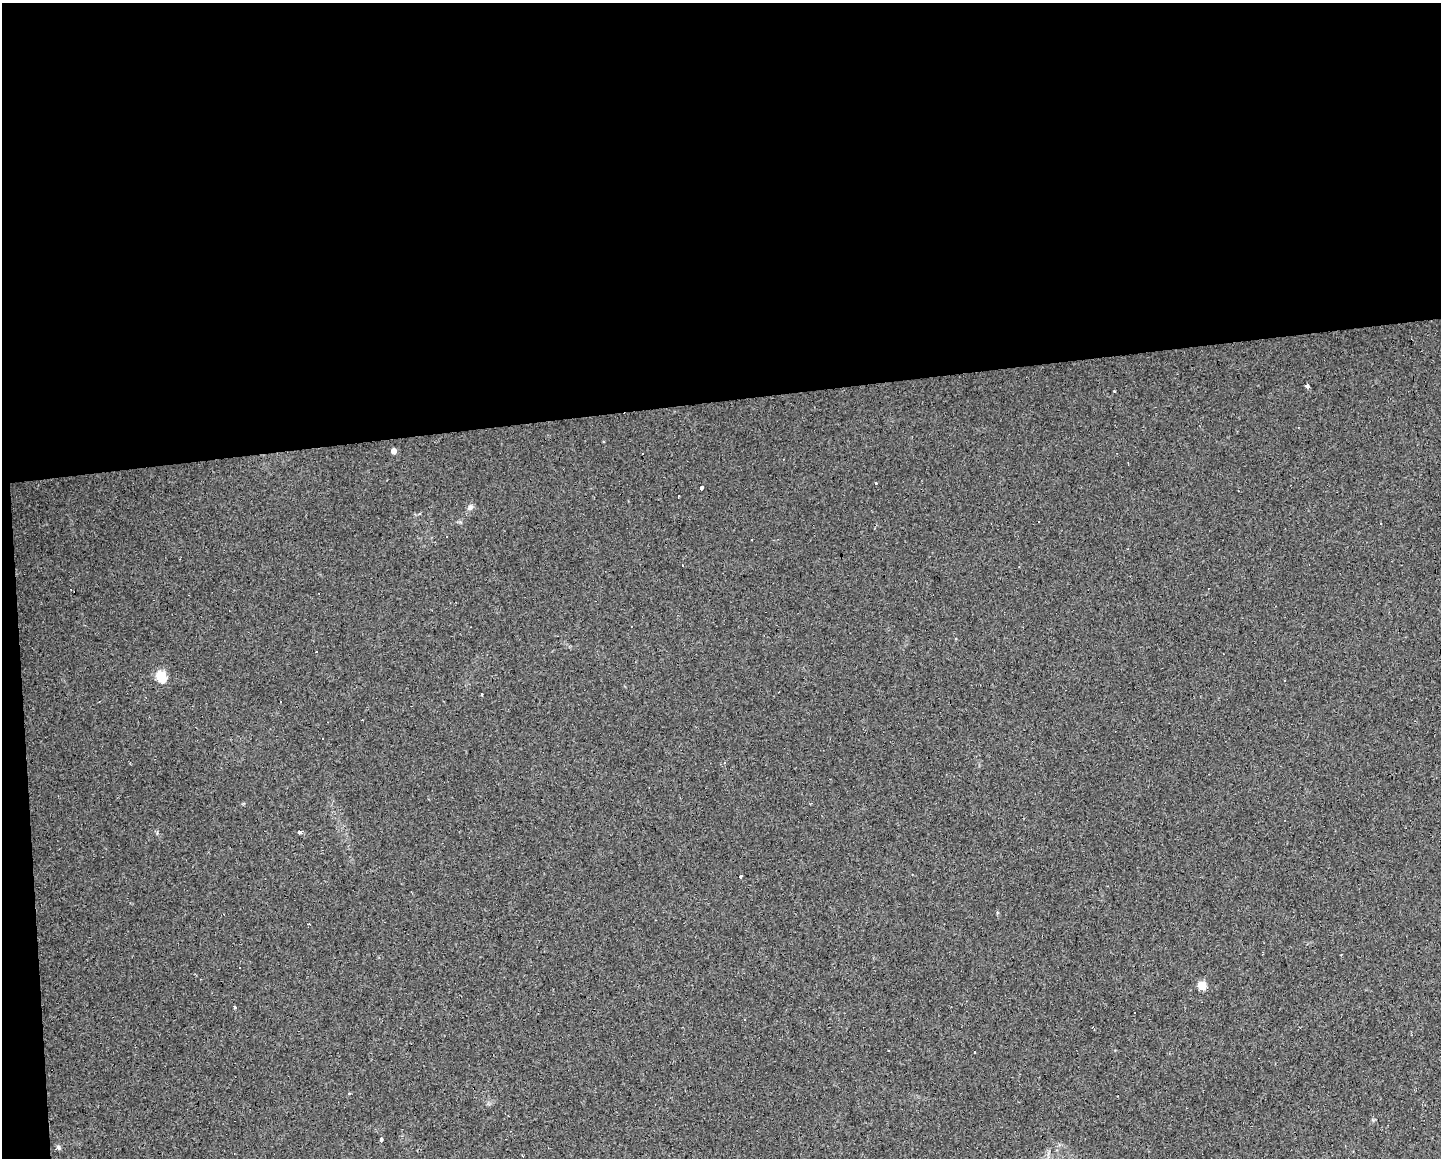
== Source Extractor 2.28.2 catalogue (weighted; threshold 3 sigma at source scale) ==
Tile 1 of 3 x 4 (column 1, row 1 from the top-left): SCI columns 19-1457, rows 3471-4626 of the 4387 x 4755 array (HDU 1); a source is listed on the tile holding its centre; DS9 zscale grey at full resolution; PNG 1443 x 1160 px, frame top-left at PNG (2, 3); no overlay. Shown black and unused: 36% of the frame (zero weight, under 2 of 3 exposures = <1% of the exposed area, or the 3 px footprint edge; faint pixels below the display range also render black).
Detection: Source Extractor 2.28.2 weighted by HDU 2 'WHT'; one run over the whole footprint, this tile lists its part. Background 0.0171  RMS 0.006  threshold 0.027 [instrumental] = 3 sigma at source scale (4.5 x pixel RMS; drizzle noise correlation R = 1.50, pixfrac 1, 0.0396/0.0396 arcsec/px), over >= 5 px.
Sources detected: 33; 9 cosmic-ray / hot-pixel residue — not listed; the other 24 listed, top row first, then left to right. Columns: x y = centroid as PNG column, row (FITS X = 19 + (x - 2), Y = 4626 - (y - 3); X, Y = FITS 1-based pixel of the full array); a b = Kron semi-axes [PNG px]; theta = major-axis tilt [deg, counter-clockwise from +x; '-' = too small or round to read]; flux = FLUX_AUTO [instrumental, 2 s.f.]
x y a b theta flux
1307 386 3 3 - 31
1114 391 3 2 - 1.3
393 451 4 4 - 4
875 484 3 3 - 6.5
701 488 4 3 - 2.7
678 496 3 2 - 0.47
470 507 9 6 52 1.9
420 513 4 3 - 0.75
682 565 3 2 - 0.73
161 676 6 5 - 34
1285 680 3 2 - 0.43
481 695 3 3 - 1.2
280 702 2 2 - 0.69
724 762 4 4 - 1
300 832 4 3 - 8.5
741 877 5 3 - 0.72
308 924 3 2 - 0.78
239 968 3 3 - 1
1202 986 5 5 - 17
234 1007 3 3 - 4.5
745 1020 3 3 - 7.9
381 1140 4 3 - 15
58 1147 7 5 -36 1.3
523 1156 3 2 - 0.51